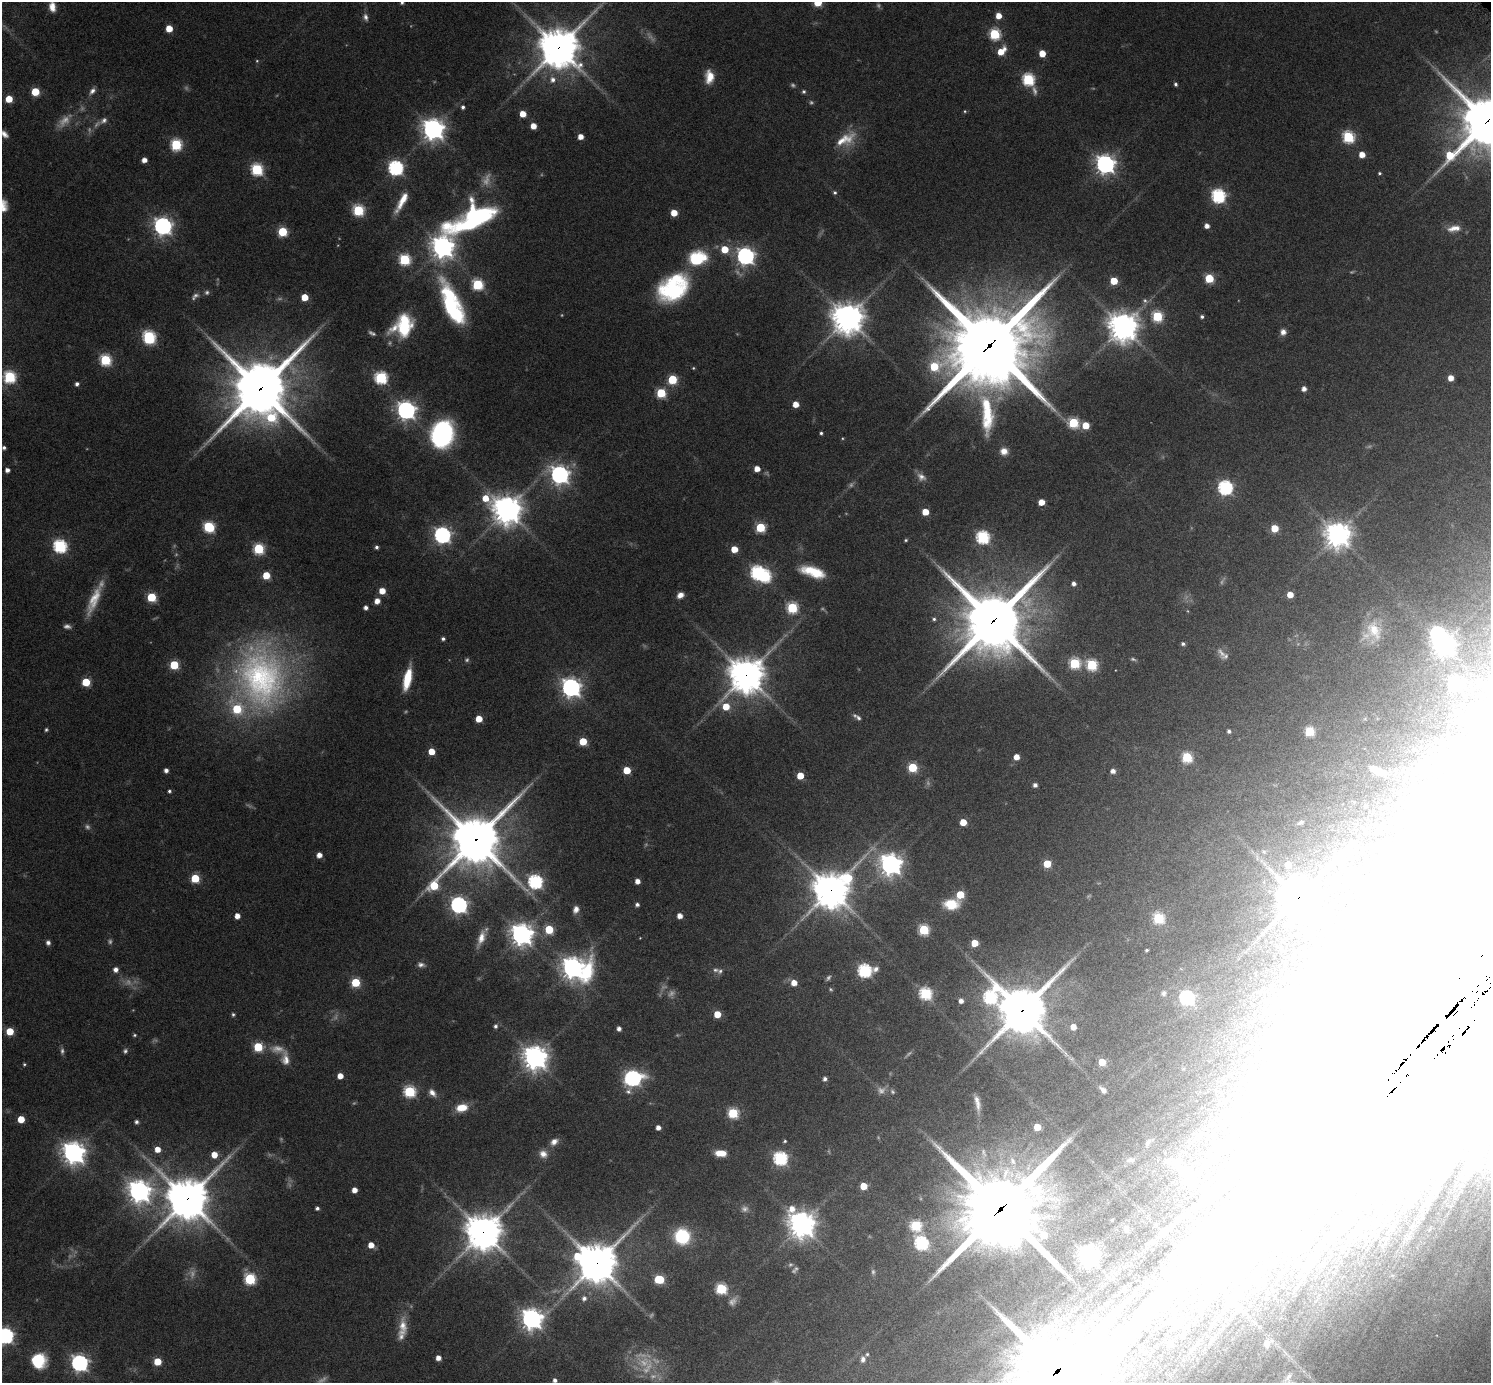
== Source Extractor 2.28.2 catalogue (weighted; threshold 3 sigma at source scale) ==
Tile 7 of 4 x 4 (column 3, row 2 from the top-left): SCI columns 3028-4516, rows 3091-4471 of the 6038 x 6038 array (HDU 1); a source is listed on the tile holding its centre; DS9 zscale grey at full resolution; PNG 1493 x 1385 px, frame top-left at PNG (2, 2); no overlay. Shown black and unused: <1% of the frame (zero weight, under 6 of 12 exposures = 2% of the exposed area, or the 3 px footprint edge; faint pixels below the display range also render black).
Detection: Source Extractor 2.28.2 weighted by HDU 2 'WHT'; one run over the whole footprint, this tile lists its part. Background 0.0763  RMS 0.0032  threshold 0.013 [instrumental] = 3 sigma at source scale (4.09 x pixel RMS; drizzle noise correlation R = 1.36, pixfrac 0.8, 0.05/0.05 arcsec/px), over >= 5 px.
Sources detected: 358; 49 too faint to see at this stretch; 28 inside a brighter object's white glare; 1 long thin detection or spike segment (spike, bleed or trail) — not listed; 8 inside a brighter listed object's ellipse — not listed separately; the other 272 listed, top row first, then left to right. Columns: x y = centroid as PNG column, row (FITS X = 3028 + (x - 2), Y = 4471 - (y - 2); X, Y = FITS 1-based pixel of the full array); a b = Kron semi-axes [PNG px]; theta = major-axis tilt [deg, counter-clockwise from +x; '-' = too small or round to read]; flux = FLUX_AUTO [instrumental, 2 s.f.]
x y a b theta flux
818 2 5 5 - 11
402 3 4 4 - 0.5
52 7 13 8 -84 3
999 16 5 5 - 3.3
366 17 10 6 -78 1.1
169 28 5 5 - 6
995 34 6 6 - 27
558 48 14 13 - 750
1001 51 9 6 44 4.7
1042 53 5 5 - 5.1
257 61 5 4 - 0.33
709 77 15 9 89 4.3
1028 79 8 6 -62 37
553 80 8 7 - 1.6
1176 84 4 4 - 0.64
92 91 10 6 49 1.3
804 91 5 5 - 0.55
35 92 5 5 - 11
9 99 5 5 - 7.4
463 107 4 4 - 0.81
965 111 5 4 - 0.34
523 114 5 5 - 4.4
104 120 10 8 34 1.4
1487 121 21 16 45 1600
533 126 5 5 - 3.5
433 129 8 8 - 230
4 134 9 6 -43 1.5
581 137 5 4 - 2.7
1348 137 6 6 - 32
846 139 32 15 27 7.5
176 145 6 6 - 30
1362 155 5 5 - 3.7
144 160 4 4 - 2.2
1105 164 7 7 - 170
395 168 7 6 - 71
257 169 6 6 - 34
1379 173 4 3 - 0.43
835 192 5 5 - 0.54
1218 196 6 6 - 54
402 201 28 7 61 5
3 205 14 9 -76 3.5
358 210 6 6 - 28
674 213 5 5 - 5
472 218 70 24 28 60
163 226 7 7 - 140
1207 226 5 4 - 1.8
1454 228 19 8 9 3
282 232 5 5 - 18
442 247 8 7 - 260
725 249 6 5 - 6.8
745 256 7 7 - 130
404 259 6 6 - 29
697 259 20 15 18 15
1209 278 5 5 - 14
1114 281 5 5 - 7.8
477 284 6 6 - 29
673 290 36 23 20 29
305 297 5 5 - 6.2
1145 301 8 6 -40 0.92
450 305 46 20 -54 28
1157 316 6 6 - 24
1202 317 4 4 - 0.68
848 318 10 10 - 540
404 325 23 17 78 17
1123 327 10 9 - 440
1283 332 7 6 - 1.7
149 337 8 6 -75 42
989 346 32 26 31 3600
105 360 6 6 - 30
693 368 4 4 - 0.31
9 377 6 6 - 36
381 377 6 6 - 38
1451 378 5 4 - 3
672 379 5 5 - 16
77 384 4 4 - 0.96
260 389 20 19 - 1900
1304 389 5 4 - 1.7
661 393 5 5 - 18
796 404 5 5 - 3.7
406 410 7 7 - 150
987 413 48 15 89 15
1073 423 6 6 - 22
1086 425 5 5 - 6.4
821 433 3 3 - 0.56
442 434 21 17 79 52
842 438 4 3 - 0.25
4 448 4 3 - 0.73
1004 451 9 9 - 2.3
757 469 5 4 - 3
7 470 4 4 - 1.5
559 475 8 7 - 150
921 477 13 9 -34 1.9
1225 487 6 6 - 63
485 498 10 8 -28 6.1
1041 502 5 4 - 4.1
507 510 10 9 - 440
925 512 5 5 - 5.5
209 527 7 6 - 28
760 527 5 5 - 18
1274 528 5 5 - 8.1
1338 534 8 8 - 320
442 535 7 7 - 100
983 537 6 6 - 47
906 540 5 4 - 0.41
60 546 6 6 - 52
376 547 4 4 - 0.7
259 549 6 6 - 27
734 549 5 5 - 5
757 572 6 6 - 52
813 572 23 9 -17 9.4
266 575 5 5 - 7.7
1074 584 4 4 - 1.3
382 591 5 5 - 4.2
680 595 7 6 - 2.2
1290 595 5 5 - 4
151 597 5 5 - 16
377 601 5 5 - 2.5
366 608 4 4 - 1.1
792 608 6 6 - 27
934 619 5 5 - 0.62
993 621 21 19 49 2300
1374 630 29 19 -64 9.2
443 639 4 4 - 0.74
1183 644 5 4 - 0.74
1443 644 8 8 - 220
1226 656 12 7 21 0.94
1074 663 6 6 - 25
174 665 5 5 - 15
1092 665 6 6 - 28
746 675 12 12 - 570
261 677 86 63 -79 90
407 679 22 7 78 9
86 682 5 5 - 12
1455 684 7 6 - 44
571 687 7 7 - 160
726 707 6 6 - 5.7
858 718 11 6 -35 1.1
479 719 5 5 - 5.1
46 730 5 4 - 0.47
1229 731 4 4 - 0.76
1309 731 5 5 - 16
583 741 5 5 - 9.7
431 751 5 5 - 4.8
1016 757 5 4 - 3.1
1187 757 6 5 - 22
912 767 5 5 - 18
166 770 4 4 - 1.3
627 770 5 5 - 7.6
1377 770 18 6 -21 3.8
1113 771 5 4 - 1.7
800 776 5 5 - 6
1035 785 4 4 - 1.2
169 791 4 3 - 0.57
963 822 5 5 - 6
1300 822 8 5 32 0.56
475 840 17 17 - 1300
319 855 5 4 - 2.4
890 864 8 8 - 220
1047 864 5 5 - 9
1288 865 5 5 - 3.7
195 878 5 5 - 14
848 878 22 13 55 14
637 881 4 4 - 2.2
535 882 7 6 - 63
434 885 13 6 55 12
831 890 13 12 - 580
960 895 5 5 - 9.9
1298 898 14 12 49 900
637 904 4 4 - 0.87
951 904 16 11 4 8.3
459 905 7 6 - 100
576 909 9 6 68 1.7
237 916 5 4 - 2.6
680 916 4 4 - 2.3
1158 918 6 6 - 24
549 929 5 5 - 13
924 930 6 5 - 24
521 934 8 7 - 250
481 938 21 8 70 3.4
48 943 6 5 - 0.9
974 943 5 5 - 7
1147 950 3 3 - 0.49
421 965 10 7 -3 1.2
572 968 8 7 - 240
116 970 6 6 - 1.4
864 970 8 6 4 52
720 971 8 7 - 0.9
586 973 33 14 74 18
355 982 5 5 - 16
794 983 5 5 - 3.3
831 989 5 5 - 0.4
925 993 6 6 - 37
1164 993 7 6 - 0.83
990 997 16 9 73 48
1187 998 6 6 - 60
961 1001 5 4 - 1.6
1022 1010 17 15 45 1300
233 1014 5 4 - 0.53
717 1014 5 5 - 6.1
495 1026 5 5 - 0.77
1073 1027 5 5 - 2.9
619 1029 4 4 - 1.4
10 1031 5 5 - 7.1
134 1035 4 3 - 0.39
258 1047 5 5 - 16
125 1051 6 5 - 0.65
535 1057 8 8 - 320
285 1059 20 10 -86 3.1
1102 1062 5 5 - 6.9
24 1064 4 4 - 0.37
340 1076 5 4 - 3.2
633 1078 8 7 - 88
825 1079 4 4 - 1.1
1103 1090 6 4 -43 1.3
409 1091 6 6 - 32
892 1091 7 5 -58 0.57
432 1093 11 7 -50 1.8
462 1108 12 8 11 5.1
733 1113 6 5 - 25
21 1119 5 5 - 6.3
136 1122 4 4 - 0.89
658 1127 4 4 - 1.7
1037 1127 5 5 - 6.5
785 1141 4 3 - 0.39
554 1142 10 7 41 1.9
1147 1143 10 5 72 0.7
158 1149 5 5 - 3.2
73 1153 8 8 - 250
721 1153 11 6 -2 4.4
543 1154 10 9 - 2.2
214 1155 5 5 - 4.1
780 1158 6 6 - 56
1131 1160 9 6 -4 0.87
1473 1163 6 6 - 37
1382 1172 20 5 53 1.9
1188 1175 18 12 -67 3.5
863 1186 5 5 - 7.2
354 1190 4 4 - 2.6
139 1191 8 8 - 250
187 1199 15 14 - 970
317 1208 4 3 - 0.8
1001 1209 28 25 36 3800
1423 1218 4 4 - 0.26
801 1224 10 8 -53 380
916 1225 6 6 - 25
1126 1228 7 6 - 0.83
483 1232 13 12 - 610
682 1236 11 10 - 23
921 1243 7 6 - 49
371 1245 5 5 - 3.4
1089 1256 7 7 - 190
1233 1256 53 33 50 430
596 1263 14 13 - 830
250 1279 6 6 - 30
659 1279 6 5 - 16
721 1289 6 6 - 28
584 1298 7 6 - 1.2
531 1319 8 7 - 210
1174 1321 7 6 - 6.9
403 1327 28 11 88 4.9
1046 1328 11 7 46 2.6
5 1336 7 6 - 96
1182 1336 7 7 - 1.2
1267 1343 5 5 - 2.7
438 1358 4 4 - 2.1
863 1359 8 6 88 1.1
38 1360 13 13 - 13
157 1362 5 5 - 7.3
79 1363 7 7 - 110
1057 1371 152 29 46 3300
1288 1376 14 6 56 1.4
555 1380 4 4 - 0.99
Overlapping masked pixels (flux is a lower limit): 15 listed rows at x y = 558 48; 1487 121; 989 346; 260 389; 993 621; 746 675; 475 840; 831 890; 1298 898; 1022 1010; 187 1199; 1001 1209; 483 1232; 596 1263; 1057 1371
Isophote crosses this tile's border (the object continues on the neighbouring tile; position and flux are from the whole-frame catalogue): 8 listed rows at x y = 818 2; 402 3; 52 7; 1487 121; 4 134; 3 205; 5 1336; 1057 1371